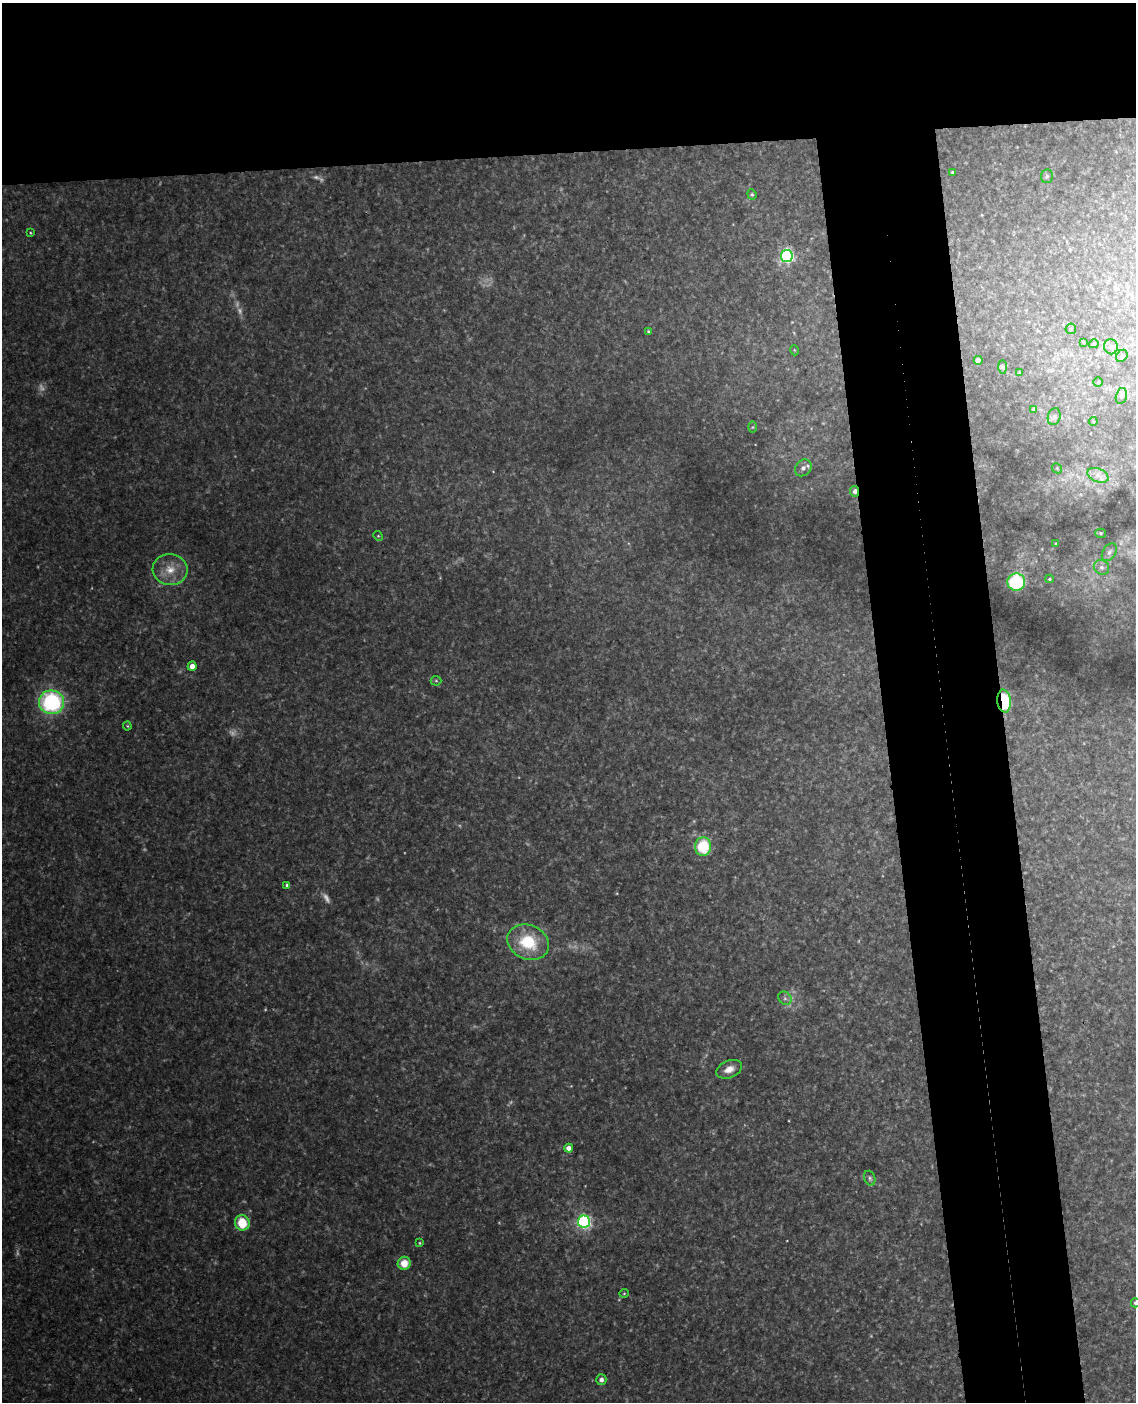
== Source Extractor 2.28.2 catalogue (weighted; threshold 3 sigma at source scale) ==
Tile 2 of 4 x 3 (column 2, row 1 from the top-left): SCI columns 1193-2326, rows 3043-4442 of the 4651 x 4581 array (HDU 1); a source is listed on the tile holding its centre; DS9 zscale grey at full resolution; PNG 1138 x 1404 px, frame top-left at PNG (2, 3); each listed source drawn as its Kron ellipse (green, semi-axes under 4 px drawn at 4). Shown black and unused: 20% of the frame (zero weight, under 3 of 4 exposures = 6% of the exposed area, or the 3 px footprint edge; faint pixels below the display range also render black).
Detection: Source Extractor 2.28.2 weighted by HDU 2 'WHT'; one run over the whole footprint, this tile lists its part. Background 0.131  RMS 0.011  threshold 0.0473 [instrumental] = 3 sigma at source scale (4.5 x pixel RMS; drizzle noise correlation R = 1.50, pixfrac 1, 0.05/0.05 arcsec/px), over >= 5 px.
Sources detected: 63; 10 too faint to see at this stretch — neither listed nor drawn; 1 inside a brighter listed object's ellipse — not listed separately; the other 52 listed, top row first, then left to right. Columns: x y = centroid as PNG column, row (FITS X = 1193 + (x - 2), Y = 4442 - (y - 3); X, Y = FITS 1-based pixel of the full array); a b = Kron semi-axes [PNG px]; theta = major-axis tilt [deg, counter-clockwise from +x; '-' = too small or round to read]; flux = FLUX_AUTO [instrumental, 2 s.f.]
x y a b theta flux
952 172 3 3 - 1.4
1047 176 7 6 - 2.2
752 194 5 4 - 1.4
30 233 4 3 - 1
787 256 6 6 - 230
1071 329 5 5 - 2
648 331 4 3 - 1.2
1084 342 4 3 - 0.98
1094 344 5 4 - 1.6
1111 347 7 7 - 3.7
794 350 5 3 - 0.89
1122 356 7 5 53 2.1
978 360 4 4 - 8.8
1002 367 7 4 -90 1.8
1019 373 3 2 - 1.1
1098 382 4 4 - 1.1
1121 396 8 5 76 2.8
1033 409 3 3 - 0.94
1054 417 8 6 74 3.1
1093 421 4 4 - 1
753 427 6 4 89 1.5
803 468 9 7 45 5.7
1057 468 5 4 - 1.3
1098 475 11 6 -21 7.3
854 491 5 3 - 4.7
1101 533 5 4 - 1.6
378 536 5 4 - 1.3
1056 544 4 3 - 1.1
1109 552 10 6 58 3.9
1101 567 8 7 - 4.3
170 570 17 15 -4 20
1049 579 4 4 - 1.3
1016 582 9 8 - 88
192 666 4 4 - 9.4
436 681 5 5 - 1.4
1004 701 11 6 -84 90
52 702 12 12 - 140
127 726 4 4 - 1.1
703 846 9 8 - 51
287 885 4 3 - 1.7
528 942 21 17 -23 51
785 998 7 6 - 3.4
729 1069 13 8 23 10
569 1148 4 4 - 6.5
870 1178 7 5 -72 2.4
584 1222 6 6 - 240
242 1223 8 7 - 32
420 1243 4 4 - 1.2
404 1263 6 6 - 17
624 1293 5 4 - 1.2
1135 1303 4 4 - 1.6
601 1380 5 5 - 5.4
Overlapping masked pixels (flux is a lower limit): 2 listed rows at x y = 854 491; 1004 701
Isophote crosses this tile's border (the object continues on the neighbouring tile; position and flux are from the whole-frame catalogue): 1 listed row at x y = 1135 1303